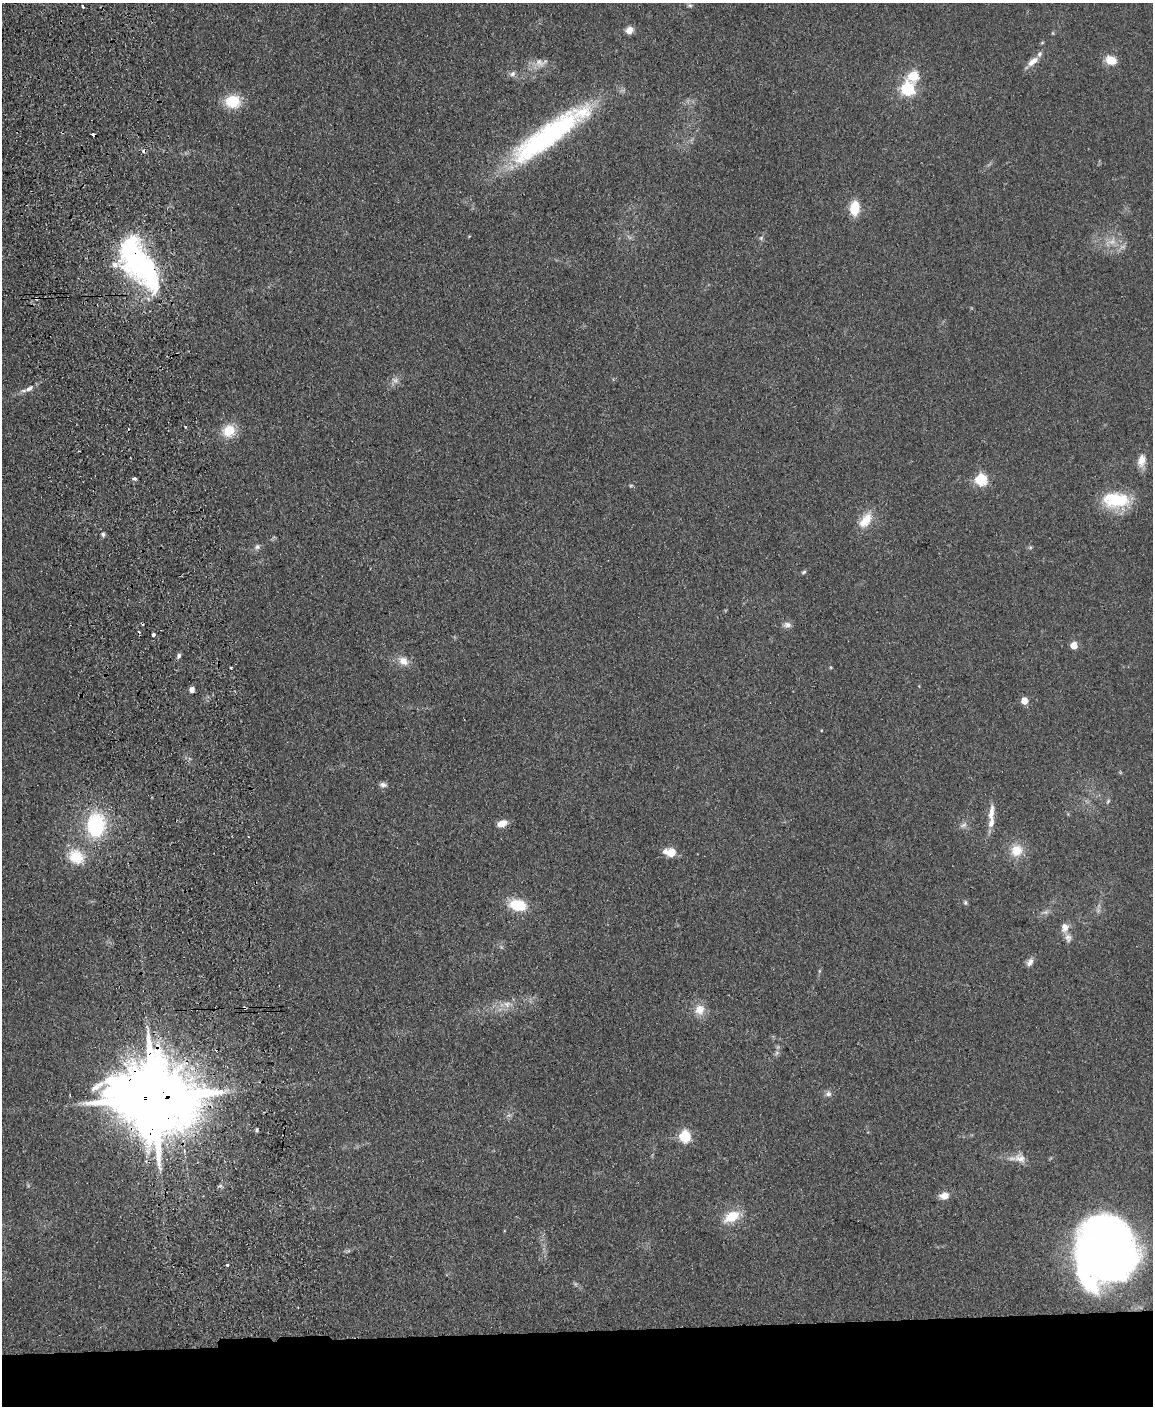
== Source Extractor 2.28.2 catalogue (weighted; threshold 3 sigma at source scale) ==
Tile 11 of 4 x 3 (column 3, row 3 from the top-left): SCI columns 2359-3509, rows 247-1650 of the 4717 x 4598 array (HDU 1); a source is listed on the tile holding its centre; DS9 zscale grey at full resolution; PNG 1155 x 1408 px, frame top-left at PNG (2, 3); no overlay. Shown black and unused: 5% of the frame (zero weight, under 2 of 3 exposures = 3% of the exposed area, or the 3 px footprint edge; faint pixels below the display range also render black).
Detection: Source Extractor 2.28.2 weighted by HDU 2 'WHT'; one run over the whole footprint, this tile lists its part. Background 0.0922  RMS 0.0091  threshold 0.0411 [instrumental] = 3 sigma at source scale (4.5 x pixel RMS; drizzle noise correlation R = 1.50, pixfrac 1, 0.05/0.05 arcsec/px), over >= 5 px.
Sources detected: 81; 2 too faint to see at this stretch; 4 inside a brighter object's white glare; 8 cosmic-ray / hot-pixel residue — not listed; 6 inside a brighter listed object's ellipse — not listed separately; the other 61 listed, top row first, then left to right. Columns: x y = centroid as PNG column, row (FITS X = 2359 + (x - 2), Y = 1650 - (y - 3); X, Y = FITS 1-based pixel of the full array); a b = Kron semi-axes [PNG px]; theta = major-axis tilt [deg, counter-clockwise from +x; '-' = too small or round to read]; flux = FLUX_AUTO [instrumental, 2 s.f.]
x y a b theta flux
690 5 7 5 -21 1.7
83 7 4 2 - 1.4
629 30 7 7 - 7.5
1111 60 10 8 -21 17
1033 61 15 7 38 8.5
540 62 20 12 8 9.3
512 74 9 7 27 3.3
913 76 6 6 - 58
907 89 6 6 - 150
233 101 14 12 1 31
549 134 107 23 35 170
855 208 14 9 87 22
761 238 6 5 - 1.6
130 249 72 33 -81 120
36 298 4 4 - 2.7
395 380 11 7 -28 4
29 388 12 7 32 4.8
229 431 16 14 31 18
1141 460 17 9 79 9.2
135 479 5 4 - 2.1
981 480 6 5 - 110
1116 500 35 19 -2 42
866 520 24 13 55 16
103 534 8 5 -89 2
257 547 8 7 - 2.9
804 572 7 4 28 1.5
787 625 10 8 3 3.8
153 635 4 3 - 4
1074 645 5 5 - 17
179 656 7 6 - 2.3
403 661 15 11 -32 8.9
231 668 3 3 - 1.5
192 690 5 4 - 5.8
1024 701 5 4 - 15
383 785 10 7 -3 3.2
1108 801 7 4 46 1.4
991 812 24 7 83 10
502 823 10 6 20 9.4
95 825 23 17 84 75
963 825 12 6 31 3.5
1016 850 14 14 - 16
671 853 9 8 - 13
76 857 19 16 -31 24
965 902 7 5 -61 1.7
518 905 18 11 -11 28
1046 912 7 6 - 2.5
1065 928 13 10 86 7
1030 962 12 7 57 4.1
819 971 6 4 71 1.1
507 1004 9 6 70 4.1
700 1010 15 14 - 11
828 1094 9 7 16 3.2
154 1098 24 19 -5 14000
257 1130 4 4 - 1.3
685 1136 6 5 - 100
1020 1158 17 11 -14 8.9
220 1186 7 4 18 1.6
944 1196 11 8 9 7.6
732 1217 18 11 29 21
1108 1251 56 44 -35 610
227 1265 3 2 - 2.2
Overlapping masked pixels (flux is a lower limit): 3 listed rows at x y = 130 249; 36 298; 154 1098
Isophote crosses this tile's border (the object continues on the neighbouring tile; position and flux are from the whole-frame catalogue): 1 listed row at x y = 1108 1251